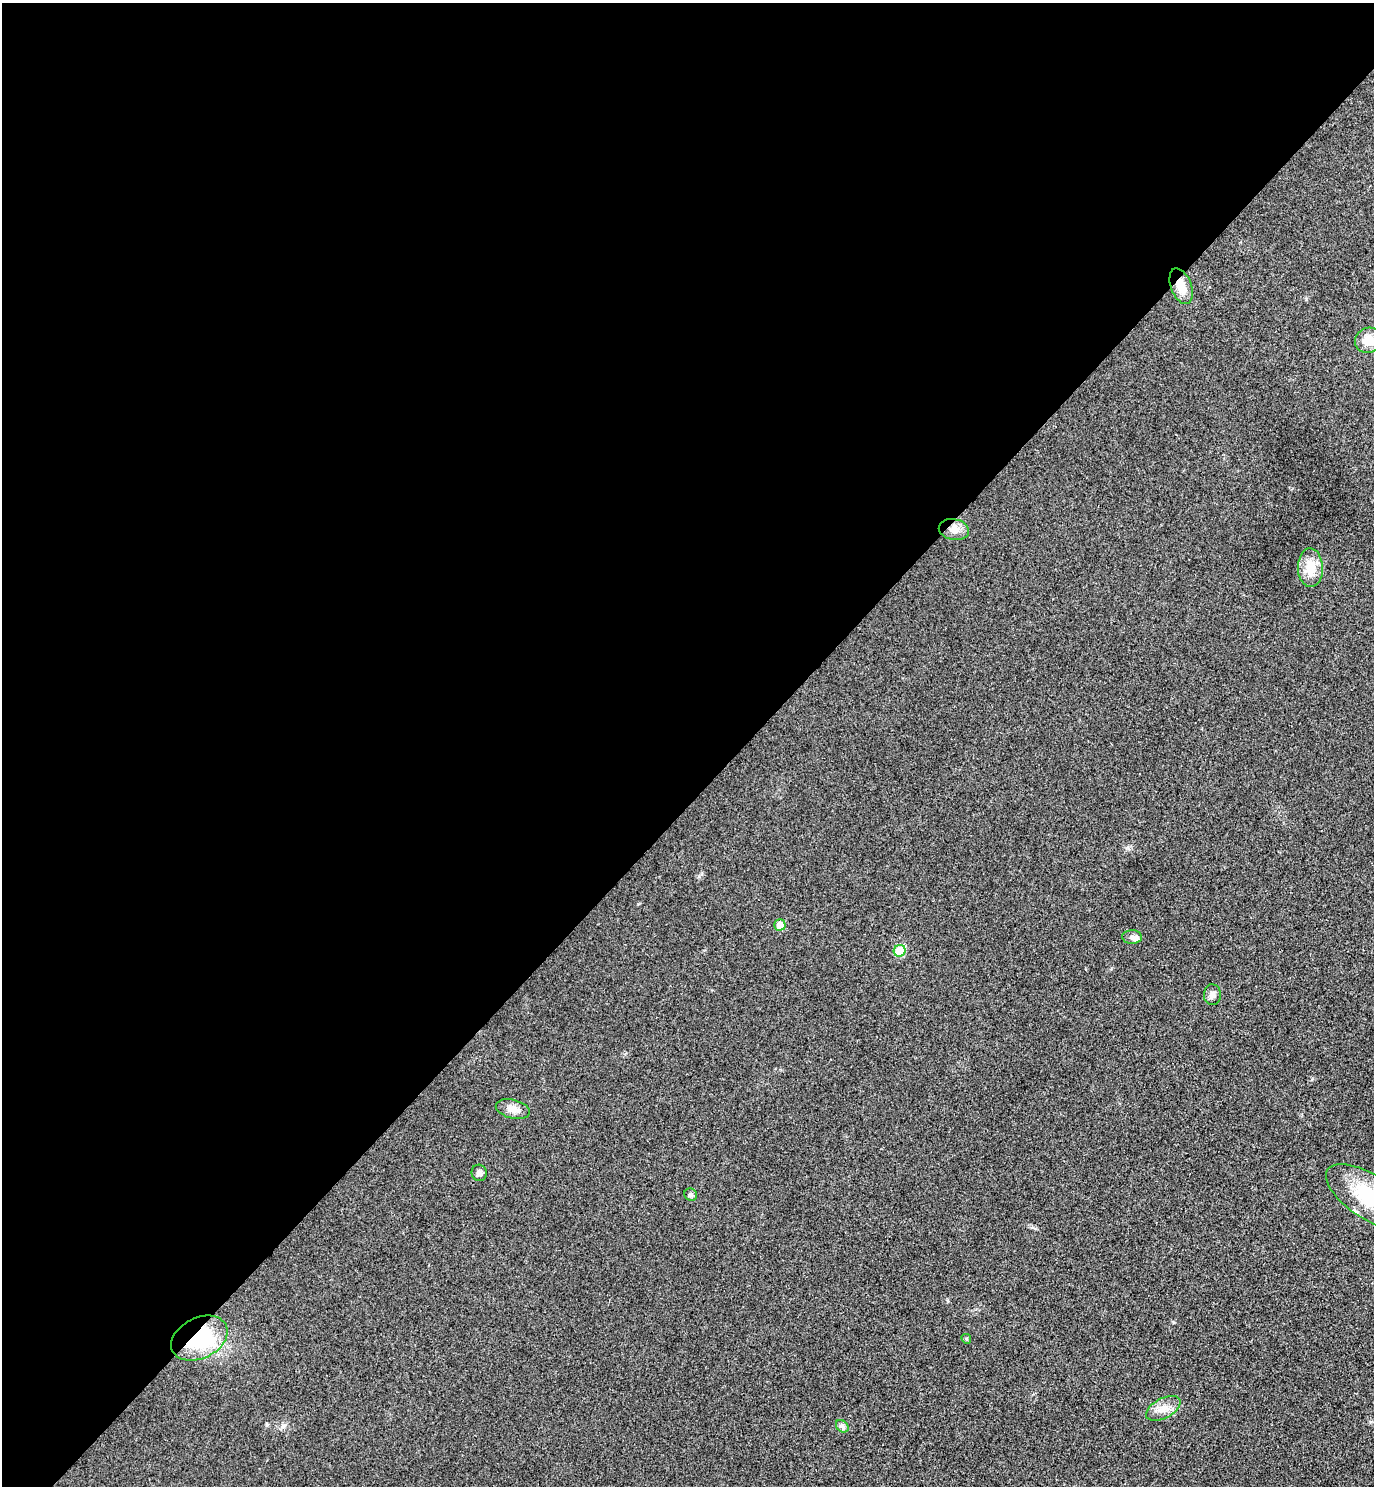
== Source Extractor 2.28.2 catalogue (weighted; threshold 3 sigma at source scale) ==
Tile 2 of 4 x 4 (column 2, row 1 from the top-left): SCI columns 1572-2943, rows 4499-5982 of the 6026 x 6025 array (HDU 1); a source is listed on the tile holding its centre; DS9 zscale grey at full resolution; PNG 1376 x 1488 px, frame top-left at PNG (2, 3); each listed source drawn as its Kron ellipse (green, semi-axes under 4 px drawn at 4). Shown black and unused: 54% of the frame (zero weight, under 3 of 4 exposures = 6% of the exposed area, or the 3 px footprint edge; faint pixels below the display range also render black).
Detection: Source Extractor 2.28.2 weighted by HDU 2 'WHT'; one run over the whole footprint, this tile lists its part. Background 0.0217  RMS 0.0063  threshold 0.0282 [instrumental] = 3 sigma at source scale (4.5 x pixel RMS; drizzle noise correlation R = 1.50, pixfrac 1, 0.05/0.05 arcsec/px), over >= 5 px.
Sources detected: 18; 2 inside a brighter listed object's ellipse — not listed separately; the other 16 listed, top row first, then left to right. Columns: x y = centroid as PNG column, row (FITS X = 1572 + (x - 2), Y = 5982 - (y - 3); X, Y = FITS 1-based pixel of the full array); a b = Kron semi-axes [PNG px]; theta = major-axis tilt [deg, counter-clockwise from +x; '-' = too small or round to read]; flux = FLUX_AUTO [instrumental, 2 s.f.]
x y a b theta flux
1181 286 19 10 -70 9.2
1368 340 14 12 29 8.7
954 529 15 10 -11 5.6
1310 568 19 12 -88 13
780 925 5 5 - 7.9
1132 937 10 7 -2 2.2
900 951 6 5 - 21
1212 995 10 8 89 2.8
513 1109 17 9 -15 5.5
479 1173 8 7 - 2.2
691 1195 6 6 - 1.3
1370 1197 51 22 -33 45
199 1338 30 20 26 51
966 1339 5 4 - 0.84
1163 1408 18 10 28 6.5
842 1426 7 5 -44 1.7
Overlapping masked pixels (flux is a lower limit): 2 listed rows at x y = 1181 286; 199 1338
Isophote crosses this tile's border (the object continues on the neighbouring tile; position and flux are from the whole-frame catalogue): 1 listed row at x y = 1370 1197
Unlisted compact peaks at least as high as the median listed source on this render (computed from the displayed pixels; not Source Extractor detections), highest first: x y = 1128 848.